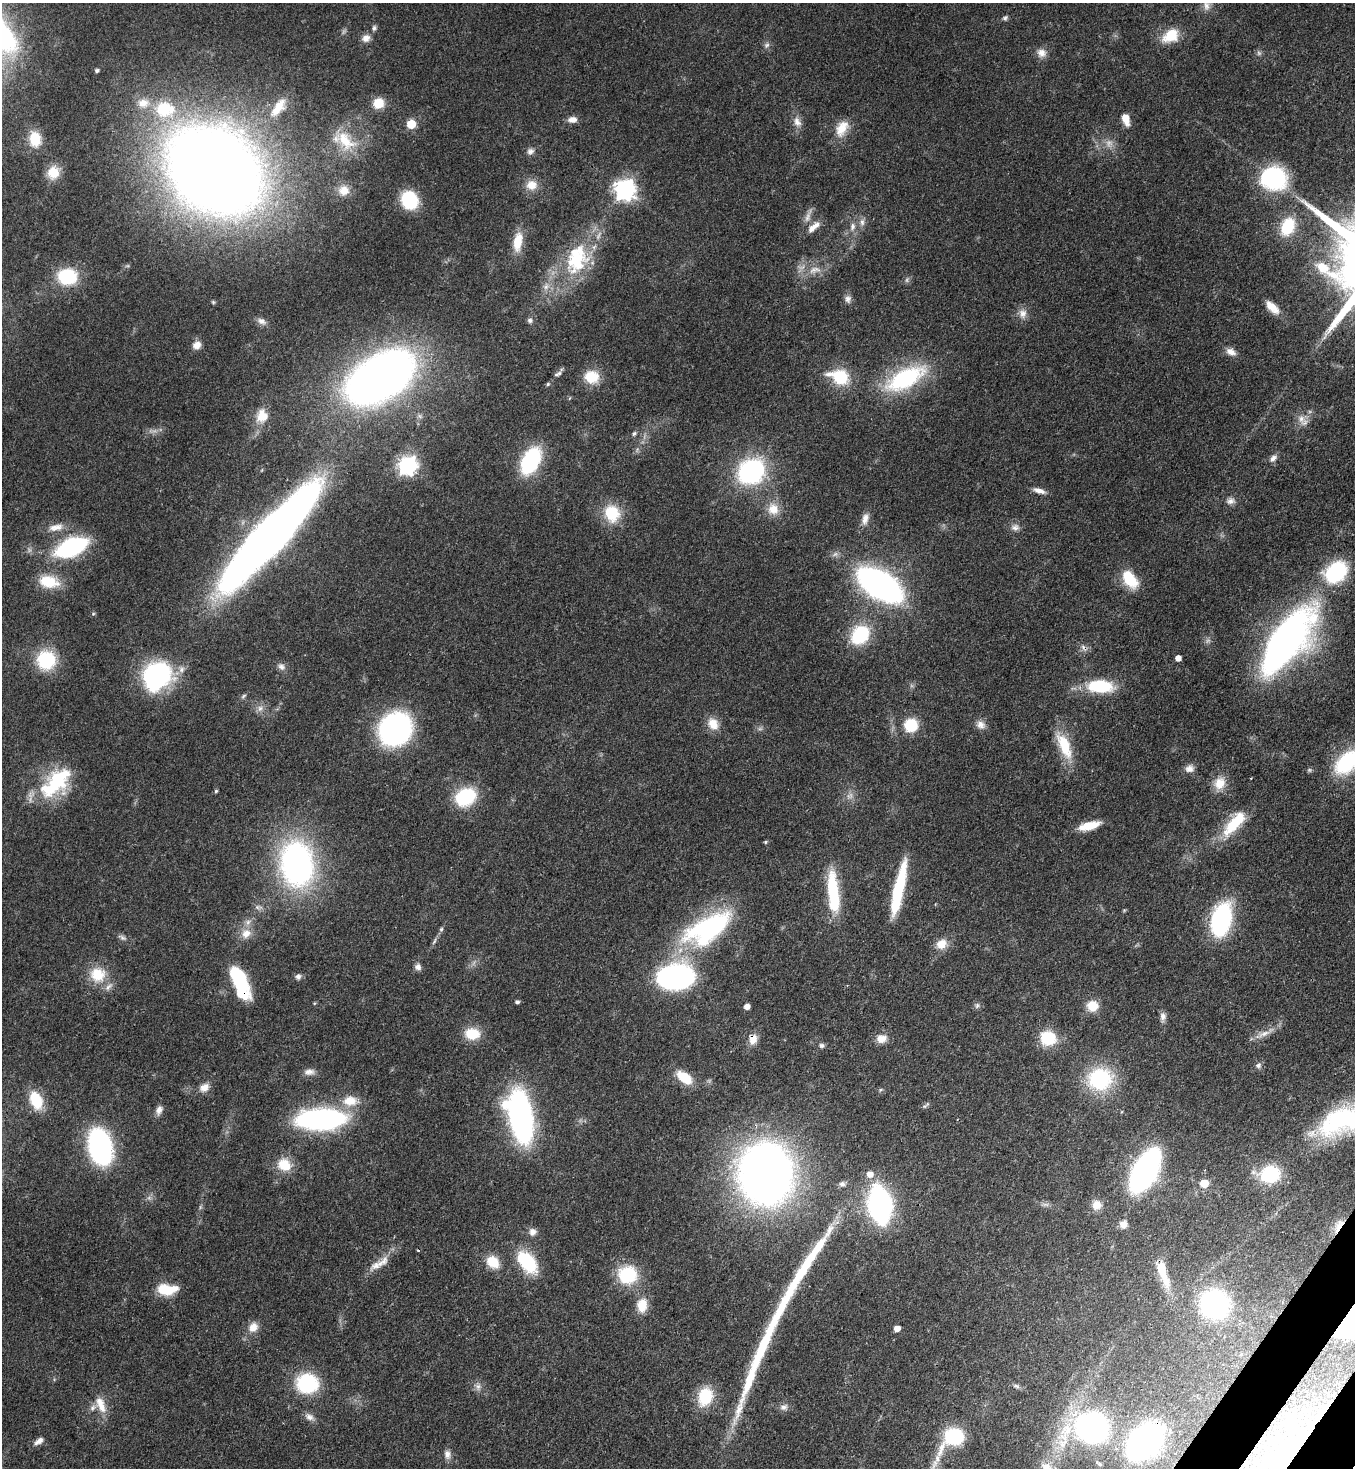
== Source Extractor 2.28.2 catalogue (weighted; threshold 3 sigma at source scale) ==
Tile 6 of 4 x 4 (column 2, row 2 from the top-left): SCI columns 1718-3070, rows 2989-4454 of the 6001 x 5978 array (HDU 1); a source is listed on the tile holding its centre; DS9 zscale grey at full resolution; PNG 1357 x 1470 px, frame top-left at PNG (2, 3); no overlay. Shown black and unused: <1% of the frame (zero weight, under 3 of 4 exposures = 7% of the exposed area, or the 3 px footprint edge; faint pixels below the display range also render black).
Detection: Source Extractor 2.28.2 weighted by HDU 2 'WHT'; one run over the whole footprint, this tile lists its part. Background 0.0665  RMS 0.0038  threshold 0.017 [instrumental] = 3 sigma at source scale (4.5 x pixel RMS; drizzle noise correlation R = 1.50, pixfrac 1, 0.05/0.05 arcsec/px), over >= 5 px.
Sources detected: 195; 6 too faint to see at this stretch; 4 inside a brighter object's white glare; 2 cosmic-ray / hot-pixel residue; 3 long thin detections or spike segments (spike, bleed or trail) — not listed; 7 inside a brighter listed object's ellipse — not listed separately; the other 173 listed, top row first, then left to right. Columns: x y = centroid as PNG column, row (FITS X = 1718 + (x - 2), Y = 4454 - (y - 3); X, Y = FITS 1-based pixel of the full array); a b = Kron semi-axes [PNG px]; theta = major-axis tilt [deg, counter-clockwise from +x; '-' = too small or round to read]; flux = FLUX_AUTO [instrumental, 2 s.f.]
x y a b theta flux
1206 6 13 9 -80 2.5
1005 18 8 6 29 0.9
374 28 8 6 81 0.94
1171 36 22 15 31 9.4
366 38 11 10 - 2.6
766 45 9 6 41 1.1
1041 53 13 11 -24 3
1259 53 7 6 - 0.9
97 71 4 3 - 0.82
378 103 11 10 - 7.3
278 108 30 12 53 8.3
165 109 30 23 -3 23
1125 119 10 6 -74 6.1
572 120 11 7 5 2.6
797 122 15 9 -66 2.9
411 124 5 5 - 20
842 128 22 14 58 6.7
35 139 15 11 -84 8.7
345 141 36 19 -46 13
530 151 10 8 33 1.7
214 170 64 50 -34 850
53 173 15 13 74 6.4
1274 178 26 23 -7 41
532 185 15 13 3 5.1
344 190 15 14 - 4.8
625 190 8 8 - 220
409 200 14 12 -63 27
808 216 21 6 69 2.5
862 222 11 7 -89 1.7
1288 226 20 14 66 15
814 227 20 8 40 3.6
852 227 12 8 79 2.4
518 242 23 10 81 8.2
577 259 45 30 73 32
815 270 19 9 10 4.7
67 277 17 14 -1 23
546 286 10 9 - 2.5
848 299 10 8 85 1.8
213 302 6 5 - 0.5
1272 307 18 8 -45 4.5
1023 313 13 11 -82 3
530 320 8 7 - 1.1
262 321 12 8 -26 1.8
197 345 10 9 - 2.8
1231 352 13 8 -26 2.7
558 374 11 6 28 1.2
380 377 49 28 33 380
592 377 16 14 -12 9.5
839 377 25 16 -18 15
905 378 46 20 27 42
548 384 5 5 - 0.56
262 416 17 14 75 6.8
1301 419 14 10 -71 3.5
634 433 6 5 - 0.77
1273 458 10 7 49 1.9
531 461 23 13 61 42
407 465 7 7 - 170
751 471 15 12 38 97
1039 491 15 6 -17 2.6
1230 501 11 8 18 2
773 509 17 15 -74 5.7
612 513 21 18 -70 13
865 519 16 9 73 2.9
56 527 23 9 9 4.2
1015 527 11 8 12 1.9
270 536 89 18 47 630
71 547 21 11 24 72
1336 572 22 17 40 35
1129 579 20 12 -53 13
49 582 26 16 -10 10
880 585 26 13 -32 250
860 635 18 14 48 26
1285 642 43 18 53 310
1178 658 5 5 - 3.2
46 660 16 16 - 25
281 667 11 8 -44 1.8
157 674 27 23 20 58
1100 686 27 13 -3 21
243 696 8 5 29 0.76
260 708 9 8 - 1.9
713 724 16 12 -61 5.2
911 725 12 12 - 13
980 725 12 10 -51 2.5
395 729 20 18 45 140
1064 746 36 13 -66 13
1347 762 34 20 42 29
1189 768 11 9 10 2.3
1251 778 3 2 - 0.36
56 782 40 21 44 32
1220 783 17 14 64 5.9
216 791 5 4 - 0.52
465 797 15 12 28 35
1234 823 38 13 49 16
1089 826 23 8 15 8.3
765 842 5 4 - 0.51
297 864 38 27 -83 120
898 889 51 9 78 29
833 893 47 11 -85 25
1221 920 20 11 74 85
710 926 63 25 25 59
441 929 7 5 68 0.75
246 933 15 13 42 4.7
122 938 13 6 -28 1.4
434 941 11 4 66 1
941 944 14 12 30 4.8
418 967 9 8 - 1.7
98 975 21 20 - 11
298 976 9 7 65 1.3
676 977 22 15 6 140
238 978 30 12 -59 28
517 1002 5 4 - 0.94
977 1005 8 6 74 0.98
747 1006 5 4 - 3.1
1092 1006 11 10 - 7.5
1163 1016 11 8 -86 1.8
472 1034 16 12 -3 9.7
1264 1034 20 7 23 3.6
882 1038 14 11 14 4.1
1048 1038 13 12 - 17
753 1039 13 9 73 3.7
822 1045 7 7 - 1
1258 1065 8 7 - 1.2
309 1072 14 8 3 2.4
684 1077 19 10 -38 9.6
1100 1079 21 19 11 37
204 1087 12 9 31 3.3
880 1090 5 4 - 0.53
36 1100 19 12 -68 13
350 1101 24 15 0 8.2
924 1106 6 4 -17 0.58
159 1110 12 8 72 2.1
520 1116 38 17 -78 140
321 1119 32 13 2 120
1341 1120 63 31 19 54
100 1147 22 13 -77 130
284 1165 17 14 -24 8.2
1145 1170 25 12 60 210
766 1173 36 31 -85 410
870 1174 7 7 - 3.4
1270 1174 18 15 13 23
1204 1183 7 6 - 6.6
842 1184 9 7 -2 1.3
1046 1204 10 5 0 1.1
880 1205 22 12 -80 140
1097 1205 12 11 - 4
1123 1224 9 9 - 2.6
1338 1225 22 8 60 4.3
532 1232 10 9 - 2.1
493 1262 17 13 -42 7.6
527 1262 25 14 -51 23
376 1266 20 10 32 4.2
627 1275 20 19 - 20
1165 1280 25 11 -70 6.9
167 1289 23 12 0 11
1214 1304 19 18 - 86
642 1305 17 12 83 6.8
1351 1323 30 19 -7 240
253 1327 14 12 43 4
897 1329 5 4 - 3.4
761 1349 72 12 67 26
307 1383 21 19 -5 28
1016 1386 10 5 -19 1.1
478 1387 10 8 -69 1.9
705 1396 20 16 74 15
101 1405 25 11 -67 6.1
784 1407 11 9 17 1.8
309 1417 14 8 -29 2.2
1092 1428 27 20 6 140
953 1437 24 14 43 33
39 1441 14 7 36 2.1
1144 1441 23 16 42 190
447 1454 12 9 -82 2.2
1099 1464 12 6 -38 1.6
Overlapping masked pixels (flux is a lower limit): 7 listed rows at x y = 270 536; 1285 642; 238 978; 753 1039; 1338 1225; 1351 1323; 1144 1441
Isophote crosses this tile's border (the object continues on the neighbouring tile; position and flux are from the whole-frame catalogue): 3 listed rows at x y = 1347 762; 1341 1120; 1351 1323